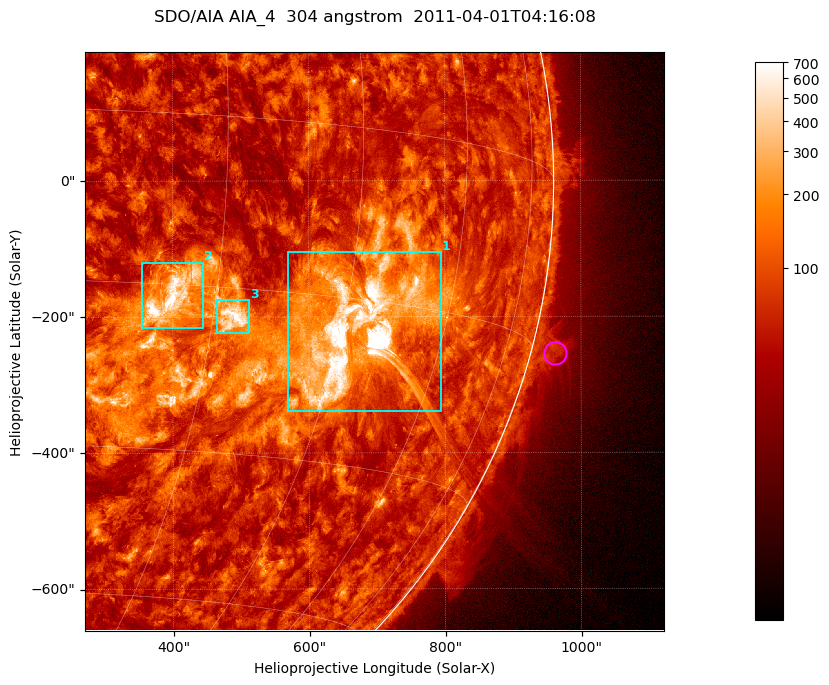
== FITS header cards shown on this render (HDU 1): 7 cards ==
TELESCOP= 'SDO/AIA '           / For AIA: SDO/AIA
INSTRUME= 'AIA_4   '           / For AIA: AIA_ATA1, AIA_ATA2, AIA_ATA3 or AIA_AT
WAVELNTH=                  304 / [angstrom] Wavelength
WAVEUNIT= 'angstrom'           / Wavelength unit: angstrom
DATE-OBS= '2011-04-01T04:16:08.123' / [ISO] Date when observation started; ISO 8
CTYPE1  = 'HPLN-TAN'           / CTYPE1; Typically HPLN
CTYPE2  = 'HPLT-TAN'           / CTYPE2; Typically HPLT

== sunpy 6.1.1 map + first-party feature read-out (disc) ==
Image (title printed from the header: SDO/AIA AIA_4  304 angstrom  2011-04-01T04:16:08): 1418 x 1418 px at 0.6 arcsec/px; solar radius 960 arcsec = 1600 px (partial field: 18% of the solar disc is inside the frame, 73% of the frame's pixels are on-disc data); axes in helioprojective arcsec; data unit not stated in the header (colour bar unlabelled)
Orientation: roll -0.132 deg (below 1 deg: not rotated)
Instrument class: DISC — disc imager (sunpy class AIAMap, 304 A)
Bright regions (active regions / flare kernels): reference = the on-disc median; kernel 11 px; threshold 5 sigma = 171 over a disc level ~72.1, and >= 1.15x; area >= 2010 px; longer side >= 17 px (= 10 arcsec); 3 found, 3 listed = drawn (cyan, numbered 1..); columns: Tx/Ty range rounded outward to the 2 arcsec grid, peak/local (2 s.f.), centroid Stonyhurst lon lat
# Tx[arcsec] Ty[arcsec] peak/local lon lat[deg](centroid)
1 568..794 -340..-104 34 +47 -18
2 354..446 -216..-120 13 +26 -16
3 464..512 -224..-174 10 +32 -18
Off-limb structures (1.02-1.3 R_sun): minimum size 400 px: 5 found; the strongest spans PA ~255..260 deg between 1.02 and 1.07 R_sun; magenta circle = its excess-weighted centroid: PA ~255 deg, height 1.04 R_sun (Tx ~962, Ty ~-254 arcsec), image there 2.3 x the reference